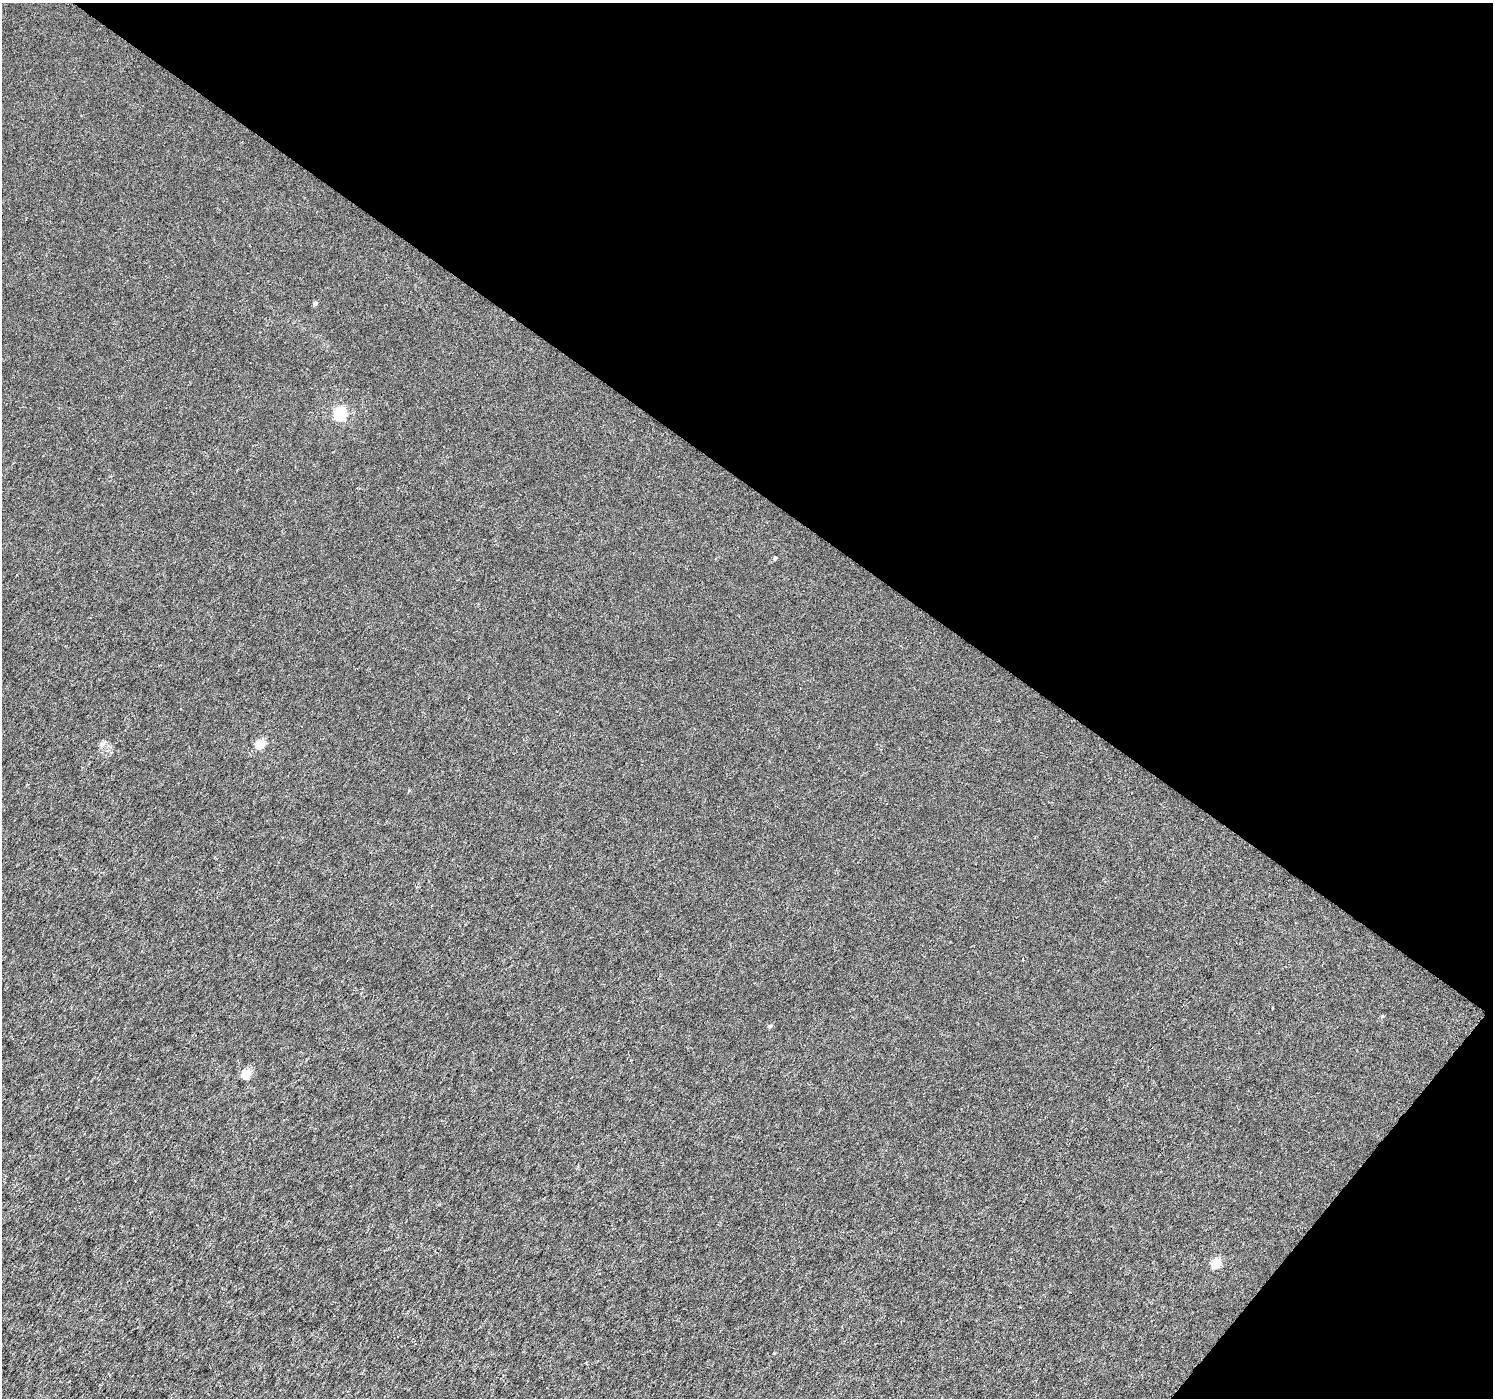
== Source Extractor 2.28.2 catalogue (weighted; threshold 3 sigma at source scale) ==
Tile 8 of 4 x 4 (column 4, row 2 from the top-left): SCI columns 4479-5969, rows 3039-4434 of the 5969 x 6009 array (HDU 1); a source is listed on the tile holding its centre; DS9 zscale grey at full resolution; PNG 1495 x 1400 px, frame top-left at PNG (2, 3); no overlay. Shown black and unused: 38% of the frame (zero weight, under 3 of 6 exposures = <1% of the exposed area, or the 3 px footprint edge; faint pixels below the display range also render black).
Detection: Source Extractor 2.28.2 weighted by HDU 2 'WHT'; one run over the whole footprint, this tile lists its part. Background 2.44e-04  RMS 0.0019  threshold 0.00763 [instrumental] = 3 sigma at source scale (4.09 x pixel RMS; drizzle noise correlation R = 1.36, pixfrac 0.8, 0.0396/0.0396 arcsec/px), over >= 5 px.
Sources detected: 9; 1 cosmic-ray / hot-pixel residue — not listed; the other 8 listed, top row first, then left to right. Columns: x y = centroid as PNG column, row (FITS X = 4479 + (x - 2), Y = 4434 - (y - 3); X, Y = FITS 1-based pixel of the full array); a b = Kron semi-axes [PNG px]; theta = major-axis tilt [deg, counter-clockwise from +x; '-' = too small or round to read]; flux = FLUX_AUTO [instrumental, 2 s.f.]
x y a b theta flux
315 303 5 4 - 0.49
339 414 6 5 - 19
775 558 4 4 - 0.29
260 744 5 5 - 7.1
770 1026 6 4 10 0.33
246 1074 5 5 - 6.8
1216 1263 6 5 - 7
586 1363 3 2 - 0.13